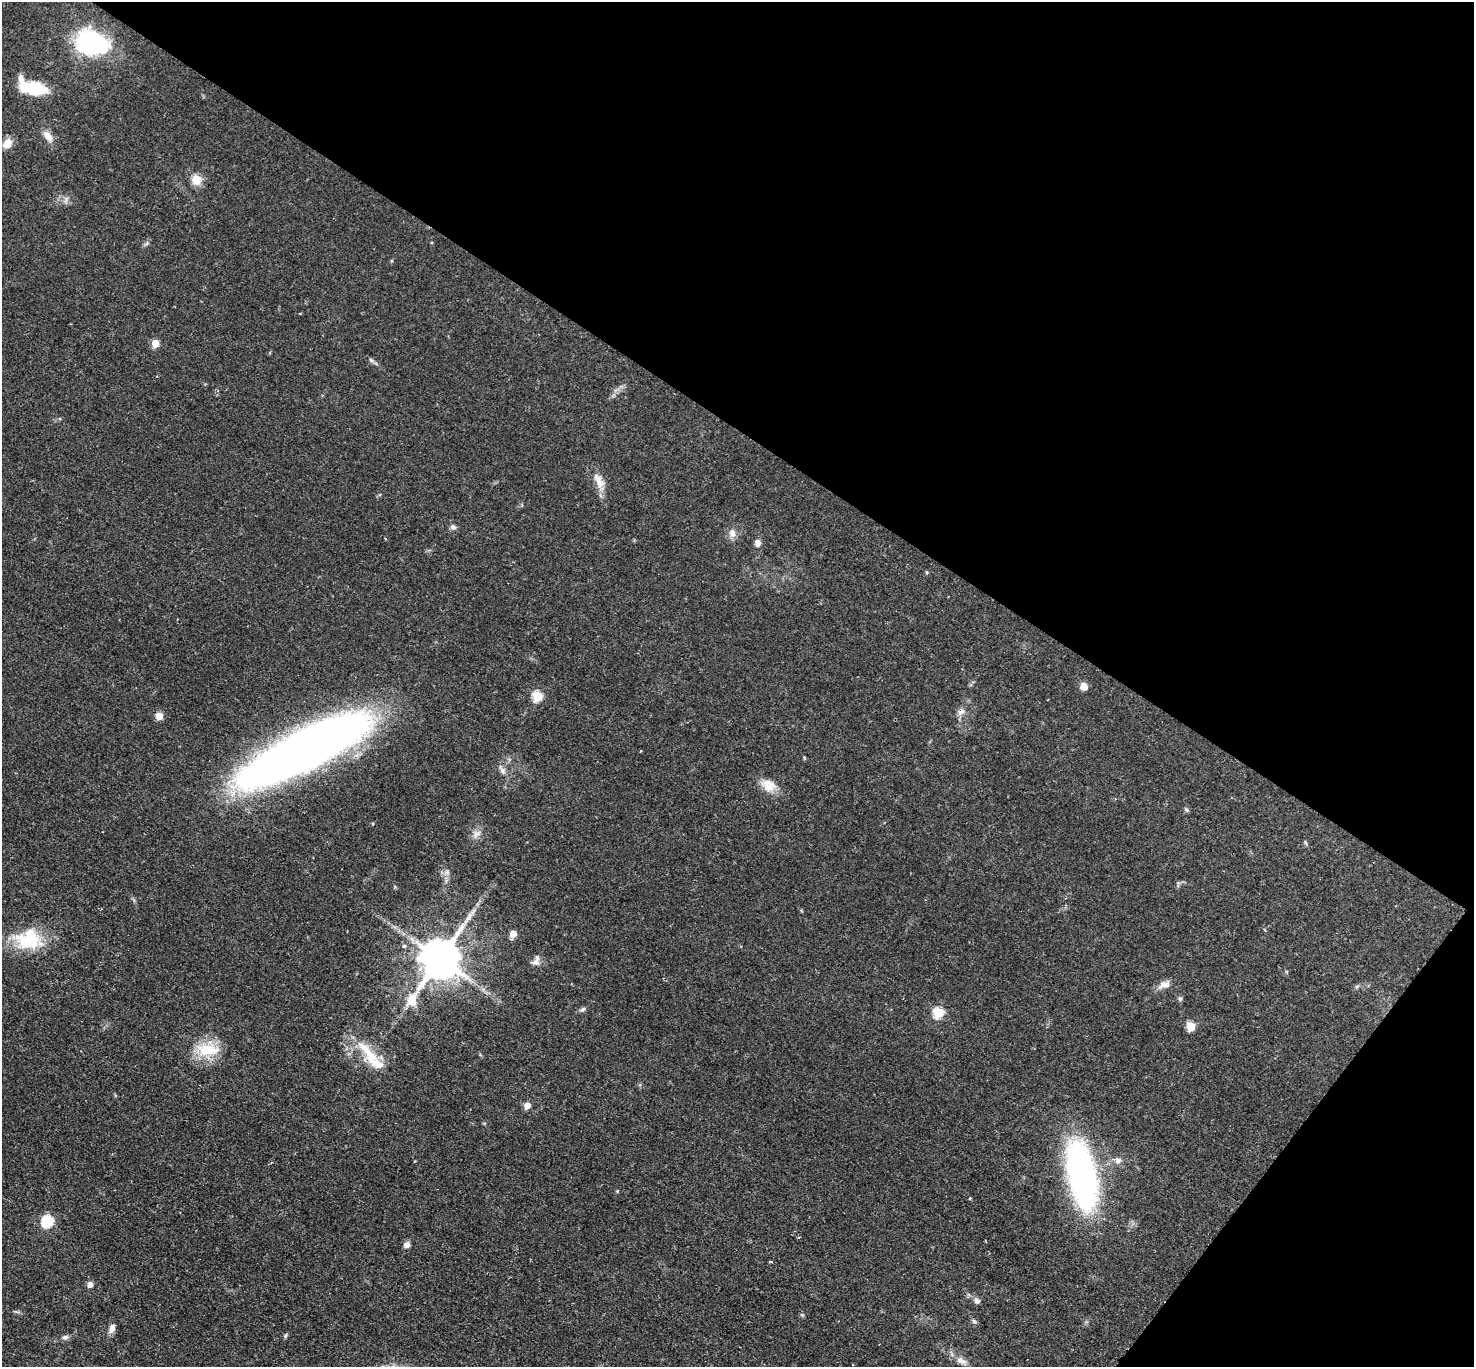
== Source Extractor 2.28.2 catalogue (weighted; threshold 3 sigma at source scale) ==
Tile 8 of 4 x 4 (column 4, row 2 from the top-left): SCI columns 4425-5896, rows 3025-4389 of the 5896 x 5902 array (HDU 1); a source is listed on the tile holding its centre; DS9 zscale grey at full resolution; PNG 1476 x 1369 px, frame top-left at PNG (2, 2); no overlay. Shown black and unused: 36% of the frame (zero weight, under 2 of 3 exposures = <1% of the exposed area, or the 3 px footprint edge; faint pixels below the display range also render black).
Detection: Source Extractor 2.28.2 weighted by HDU 2 'WHT'; one run over the whole footprint, this tile lists its part. Background 0.0585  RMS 0.0048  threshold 0.0215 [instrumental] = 3 sigma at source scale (4.5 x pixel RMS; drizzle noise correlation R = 1.50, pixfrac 1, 0.05/0.05 arcsec/px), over >= 5 px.
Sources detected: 55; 1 inside a brighter object's white glare — not listed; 2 inside a brighter listed object's ellipse — not listed separately; the other 52 listed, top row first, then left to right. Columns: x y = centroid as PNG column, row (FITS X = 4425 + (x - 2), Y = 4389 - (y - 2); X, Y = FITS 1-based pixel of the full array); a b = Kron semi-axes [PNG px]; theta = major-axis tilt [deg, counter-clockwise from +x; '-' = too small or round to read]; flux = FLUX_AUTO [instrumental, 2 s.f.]
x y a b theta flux
91 43 33 23 -9 60
34 88 23 11 -9 23
48 136 15 9 -54 4.2
7 143 12 9 56 4.9
196 180 14 12 -72 5.7
66 199 10 4 68 1.3
155 343 5 5 - 11
371 360 7 4 -45 0.95
599 481 25 10 -65 6.3
453 527 9 6 -26 1.4
732 533 11 9 71 3.4
758 543 9 7 -89 2.3
1084 686 5 5 - 11
537 696 6 5 - 28
961 712 11 8 31 2.3
159 716 5 5 - 10
306 746 133 30 27 490
804 758 4 3 - 0.76
503 771 11 7 -60 2.1
769 785 20 14 -27 7.5
1186 810 7 4 -44 0.74
476 834 15 7 42 2.9
1306 843 6 4 -70 0.62
447 872 7 5 46 1.4
473 911 11 3 40 1.5
513 934 5 5 - 8.2
29 940 34 25 1 25
404 946 6 4 -4 1.4
440 959 14 10 56 1900
536 962 13 9 -4 2.9
1164 985 17 9 20 3.8
1180 998 7 6 - 1
583 1009 8 5 27 1.1
938 1013 6 5 - 33
1190 1027 5 5 - 20
207 1050 33 17 -3 17
366 1050 32 13 -48 14
527 1106 5 5 - 6.2
1117 1160 13 9 -13 3
1082 1175 70 25 -79 150
617 1191 5 3 - 0.43
970 1198 3 3 - 0.64
47 1222 6 6 - 49
407 1245 8 7 - 2.1
770 1262 3 3 - 0.87
90 1285 5 4 - 4.6
977 1301 8 7 - 1.7
974 1321 6 5 - 0.92
112 1328 13 7 67 2.7
285 1336 7 4 71 0.78
65 1337 8 6 10 1.4
961 1361 16 8 -24 3.5